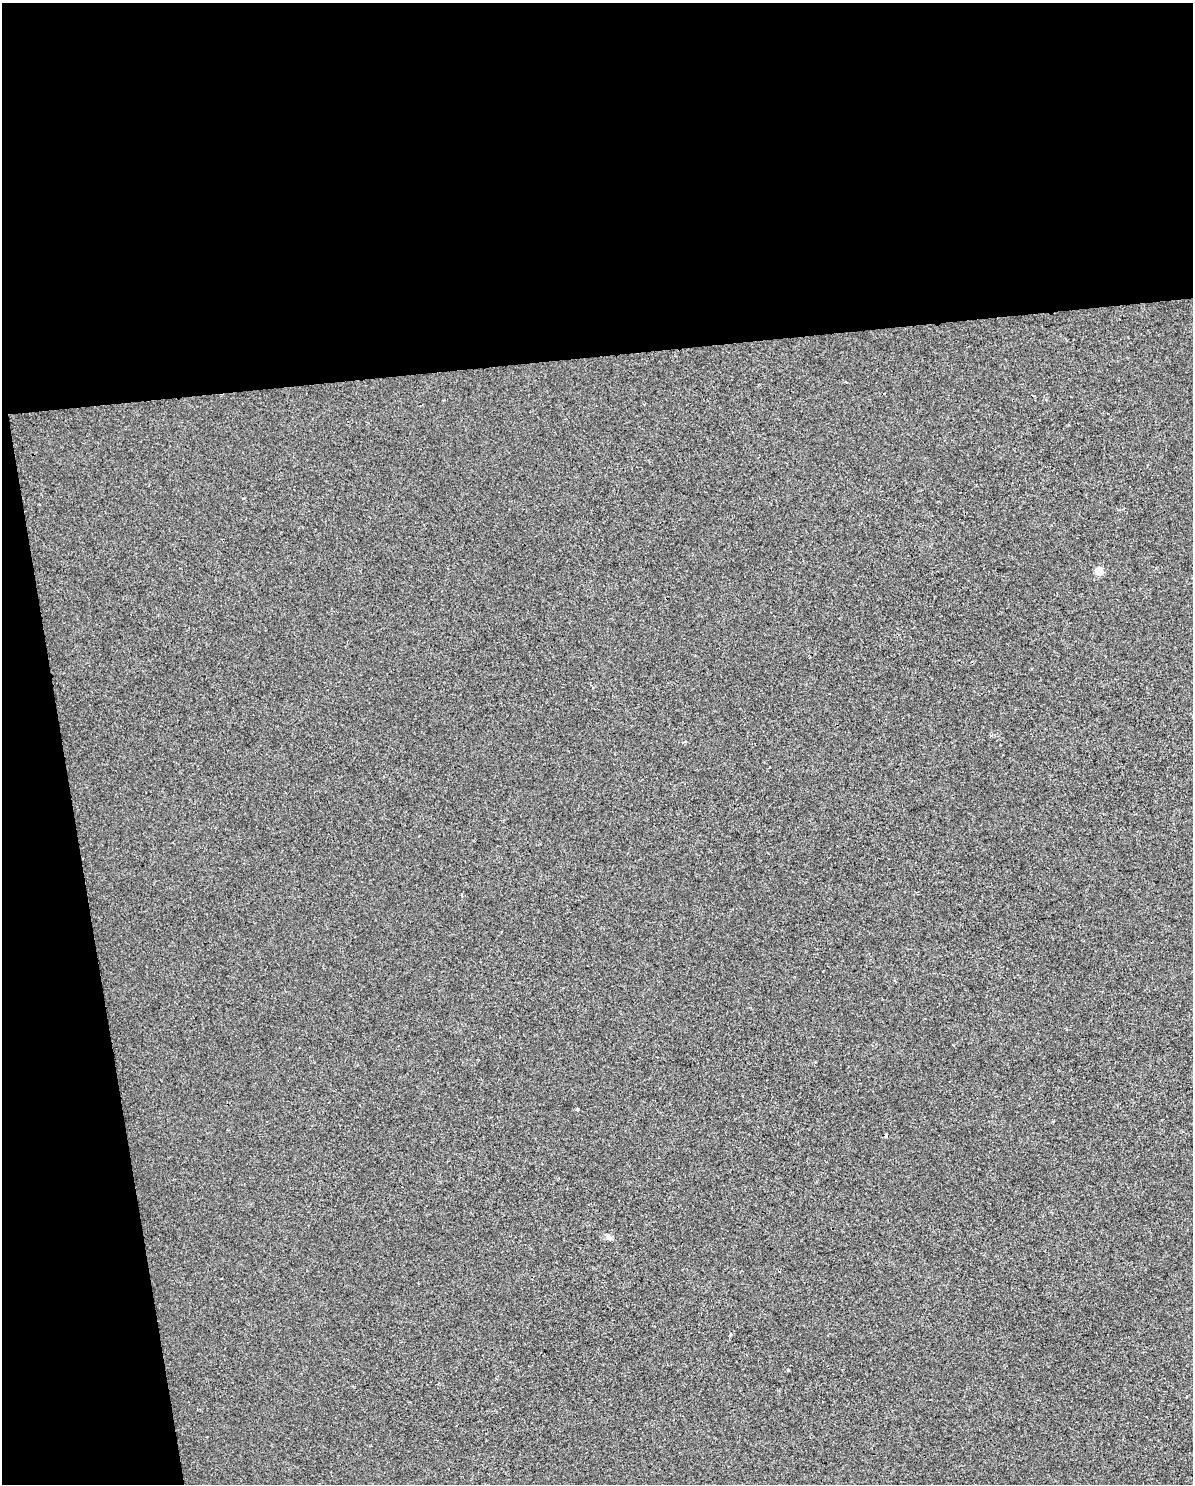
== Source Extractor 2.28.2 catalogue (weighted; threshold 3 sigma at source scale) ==
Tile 1 of 4 x 3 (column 1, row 1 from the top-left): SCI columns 1-1191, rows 3028-4509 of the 4764 x 4529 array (HDU 1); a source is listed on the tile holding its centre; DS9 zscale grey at full resolution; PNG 1195 x 1486 px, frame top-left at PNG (2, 3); no overlay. Shown black and unused: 30% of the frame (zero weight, under 2 of 3 exposures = <1% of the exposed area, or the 3 px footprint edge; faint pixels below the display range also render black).
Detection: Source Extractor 2.28.2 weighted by HDU 2 'WHT'; one run over the whole footprint, this tile lists its part. Background -5.27e-04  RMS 0.0042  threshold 0.0187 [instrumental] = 3 sigma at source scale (4.5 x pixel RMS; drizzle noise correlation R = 1.50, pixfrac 1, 0.0396/0.0396 arcsec/px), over >= 5 px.
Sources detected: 4; all 4 listed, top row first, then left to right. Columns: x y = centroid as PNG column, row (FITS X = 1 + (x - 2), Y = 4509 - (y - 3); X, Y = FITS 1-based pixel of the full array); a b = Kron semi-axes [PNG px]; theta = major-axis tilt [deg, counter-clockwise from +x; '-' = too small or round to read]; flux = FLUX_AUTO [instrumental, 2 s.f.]
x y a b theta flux
1099 571 5 5 - 11
578 1109 3 3 - 2.4
886 1136 4 4 - 0.59
608 1237 8 6 -32 1.2